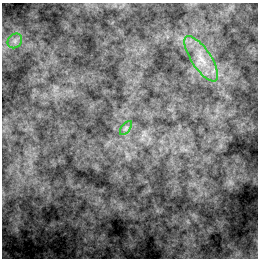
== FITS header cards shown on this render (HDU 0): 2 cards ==
NAXIS1  =                  256 / length of data axis 1
NAXIS2  =                  256 / length of data axis 2

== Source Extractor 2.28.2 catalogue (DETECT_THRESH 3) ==
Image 256 x 256 px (HDU 0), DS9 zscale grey, 1 PNG px = 1 image px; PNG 260 x 260 px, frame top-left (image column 1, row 256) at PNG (2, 3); each listed source drawn as its Kron ellipse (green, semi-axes under 4 px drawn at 4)
Background 8.02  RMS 11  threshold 31.8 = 3 sigma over >= 5 px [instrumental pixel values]
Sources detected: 3; all 3 listed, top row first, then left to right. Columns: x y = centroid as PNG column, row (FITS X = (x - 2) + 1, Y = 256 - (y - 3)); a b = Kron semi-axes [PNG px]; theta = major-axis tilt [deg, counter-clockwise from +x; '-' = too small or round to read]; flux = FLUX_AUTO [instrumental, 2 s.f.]
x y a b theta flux
15 41 8 6 46 2800
201 59 26 10 -56 14000
126 128 8 4 53 1600